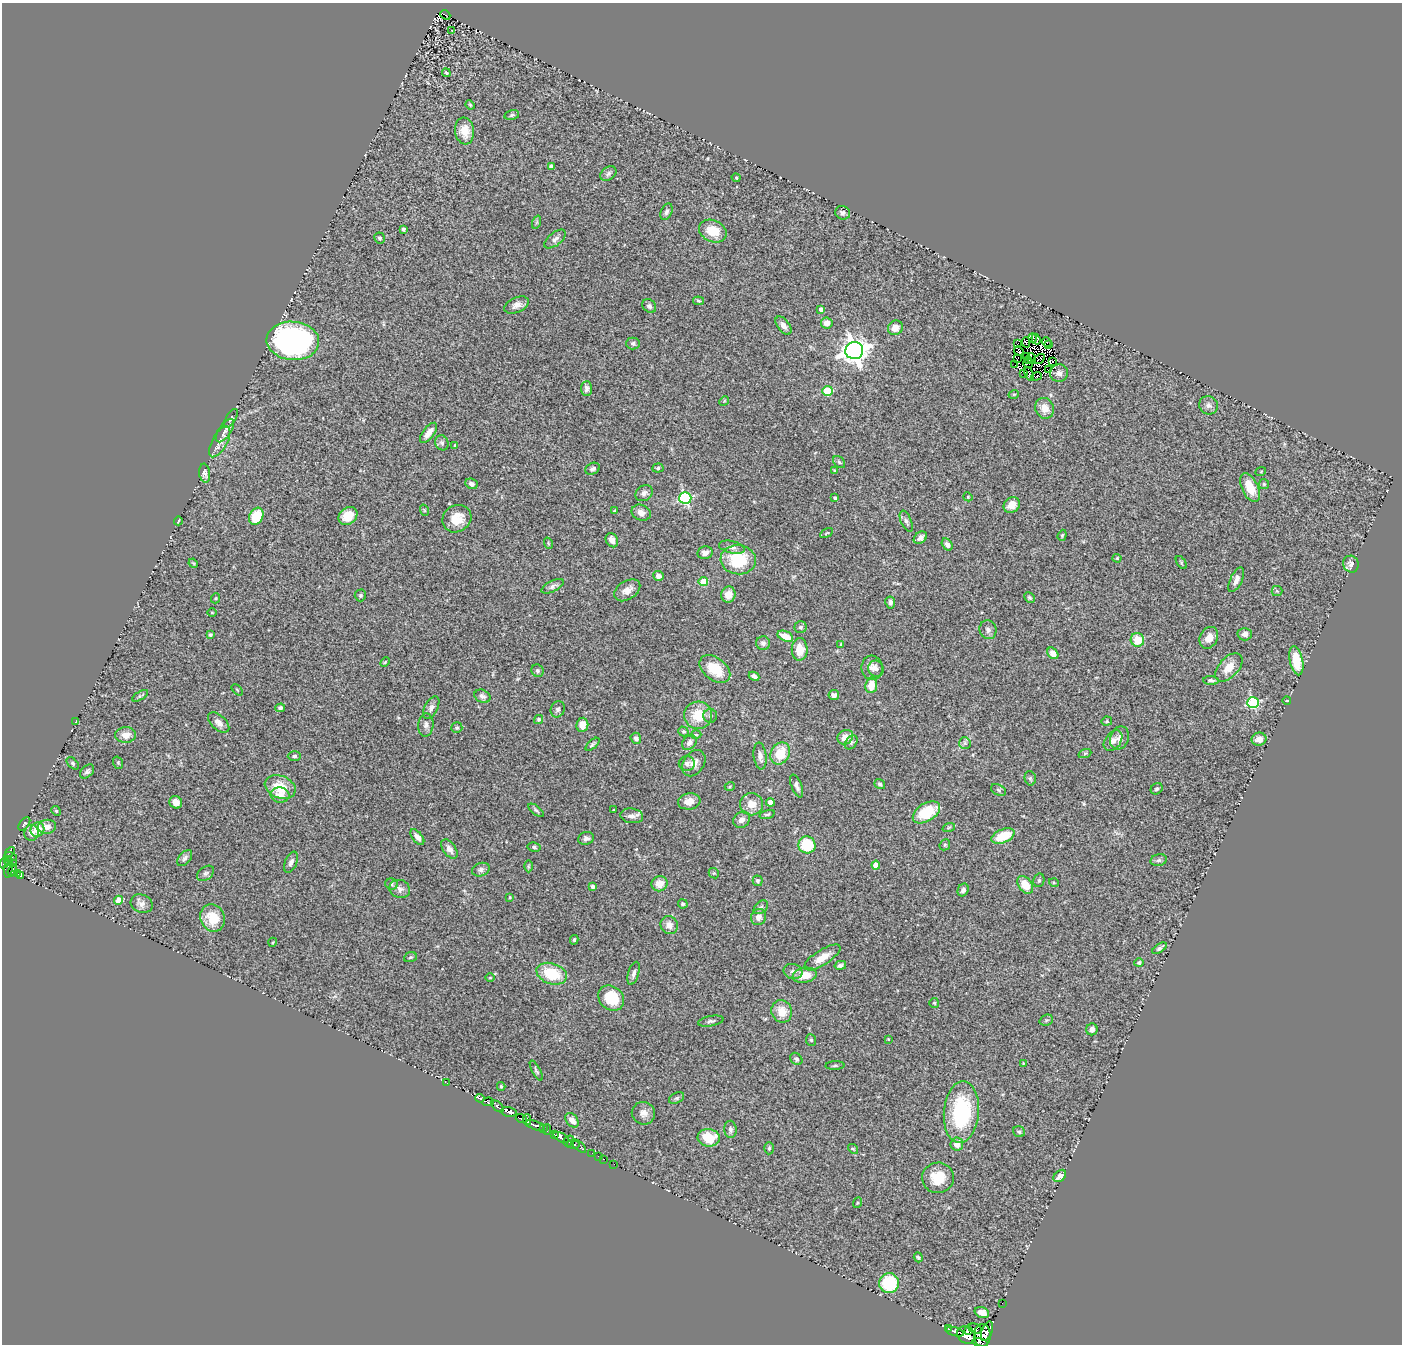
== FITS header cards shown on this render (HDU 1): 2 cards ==
NAXIS1  =                 1400
NAXIS2  =                 1342

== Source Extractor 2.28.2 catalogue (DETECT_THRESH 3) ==
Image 1400 x 1342 px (HDU 1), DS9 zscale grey, 1 PNG px = 1 image px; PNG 1404 x 1346 px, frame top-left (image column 1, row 1342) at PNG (2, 3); each listed source drawn as its Kron ellipse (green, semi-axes under 4 px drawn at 4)
Background 0.469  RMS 0.066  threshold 0.197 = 3 sigma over >= 5 px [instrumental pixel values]
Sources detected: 314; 15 with non-positive FLUX_AUTO (blend fragments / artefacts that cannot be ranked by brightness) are neither listed nor drawn; the other 299 listed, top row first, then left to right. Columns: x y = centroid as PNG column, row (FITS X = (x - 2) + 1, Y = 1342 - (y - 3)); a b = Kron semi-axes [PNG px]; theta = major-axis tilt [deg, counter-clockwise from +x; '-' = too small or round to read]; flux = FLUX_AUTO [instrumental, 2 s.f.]
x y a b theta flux
445 15 5 2 - 23
452 30 3 2 - 4.7
446 73 4 3 - 6.1
470 105 5 4 - 5.7
512 115 7 5 12 8.6
465 131 13 9 -83 65
551 166 4 4 - 13
608 174 9 6 35 11
736 178 4 3 - 3.9
666 212 9 5 67 13
843 213 7 6 - 14
537 222 7 4 71 6.5
403 229 4 4 - 8.8
713 231 14 11 -24 87
380 238 5 5 - 8.9
555 239 13 6 38 19
698 301 5 4 - 6.3
517 305 13 7 24 26
649 306 8 6 -45 12
821 309 4 4 - 21
827 323 6 5 - 31
783 326 10 6 -52 23
895 328 8 7 - 38
1032 338 4 3 - 6.1
1036 339 5 4 - 1.7
293 341 26 19 -5 1100
1026 342 5 2 - 0.27
1047 342 5 2 - 3.9
633 343 7 6 - 11
1018 343 2 2 - 2.4
1049 345 4 2 - 6.6
854 351 9 8 - 4900
1019 351 5 4 - 24
1026 357 3 2 - 2.3
1018 358 2 2 - 4.7
1031 358 5 2 - 1.3
1039 359 6 2 30 6.1
1028 361 2 2 - 2.6
1053 362 3 2 - 8.7
1028 363 5 2 - 2.6
1015 365 3 2 - 0.9
1048 370 2 2 - 1.6
1024 373 2 2 - 3.6
1059 373 9 8 - 20
1029 374 7 3 -63 12
1036 376 5 3 - 14
586 389 7 5 86 15
827 391 5 5 - 250
1014 394 5 3 - 4
724 401 5 4 - 4.6
1208 405 9 9 - 19
1045 408 10 9 - 50
231 418 11 5 60 9.6
225 431 13 6 55 23
428 433 12 5 52 33
220 442 17 7 61 35
442 443 8 6 -63 12
455 445 4 4 - 4.7
839 462 7 5 -45 8.6
658 468 5 4 - 6.6
593 469 8 5 24 13
835 470 4 3 - 5.4
1261 471 5 3 - 3.7
205 473 9 5 -83 13
471 484 6 5 - 16
1264 484 5 5 - 6.2
1250 488 15 8 -64 84
644 493 9 7 38 19
968 497 4 3 - 3.9
685 498 6 6 - 580
835 498 4 3 - 9.7
1012 505 8 7 - 38
424 510 6 3 -72 4.7
615 511 4 4 - 6.6
641 513 10 7 -22 28
256 516 9 6 61 110
348 516 10 8 42 73
457 519 15 13 33 76
178 521 4 2 - 3.5
906 521 11 5 -66 13
827 533 7 2 33 3.8
1062 535 6 4 69 5.6
920 538 7 5 41 17
612 540 7 6 - 27
548 543 6 3 -71 4.7
947 544 6 5 - 17
732 547 13 6 -13 22
705 553 8 6 10 19
1117 558 4 4 - 4.4
738 560 18 14 -5 210
1181 562 7 3 -55 5.8
193 563 5 3 - 4.1
1351 564 8 7 - 19
658 576 5 5 - 23
1236 580 13 6 65 24
703 582 4 4 - 150
553 586 12 5 27 15
627 590 14 9 32 37
1277 591 5 5 - 6.3
360 595 6 6 - 8.3
728 595 8 7 - 42
216 598 5 3 - 4.1
1029 598 6 4 -45 6.5
890 602 6 5 - 13
212 613 5 3 - 3.9
800 627 6 6 - 11
988 630 9 8 - 17
1245 634 7 6 - 20
210 635 4 3 - 9.8
785 636 8 5 -22 62
1209 638 11 8 62 44
1137 640 7 6 - 87
763 643 7 7 - 17
841 644 3 3 - 4.8
800 649 11 8 88 75
1053 653 6 5 - 37
1296 661 15 6 -78 150
385 662 6 3 45 4.5
1229 667 17 10 47 63
872 668 12 10 -83 28
715 669 17 11 -38 110
876 669 8 7 - 14
538 671 6 6 - 10
754 676 5 4 - 14
1211 680 7 4 -4 12
871 685 8 6 83 69
237 690 7 2 -45 3.6
834 695 5 5 - 15
140 696 9 3 30 7.5
482 696 8 6 -23 15
1287 700 4 3 - 3
1253 702 6 5 - 450
280 708 5 4 - 16
431 708 12 6 62 18
558 709 8 7 - 12
698 715 14 13 - 110
710 716 7 7 - 11
539 719 4 4 - 6.5
1107 721 5 4 - 5.4
76 722 3 3 - 4.8
219 723 13 7 -43 23
426 725 11 7 85 20
582 725 7 6 - 46
457 728 5 5 - 7.2
683 731 5 4 - 8.6
126 735 10 8 2 43
696 735 5 3 - 3.9
845 737 8 7 - 44
636 738 6 5 - 14
1119 738 12 9 66 24
1259 739 7 6 - 30
1113 741 11 8 53 32
851 742 8 5 49 11
689 743 8 6 46 19
965 743 6 6 - 11
592 744 8 4 41 8.6
780 753 11 9 59 110
1085 753 6 4 19 6
294 756 7 5 0 10
760 756 13 6 -83 23
73 763 7 4 -45 8.2
118 763 6 4 -70 5.4
694 763 14 10 55 38
687 764 8 7 - 16
87 771 8 5 45 12
1030 778 7 5 -76 8.7
880 784 5 4 - 8.5
730 786 5 3 - 4.3
797 786 12 5 -69 17
280 787 16 11 -21 110
1157 789 6 5 - 8.7
998 790 8 5 -30 8.3
280 795 9 7 -4 38
689 801 11 8 9 41
176 802 7 6 - 28
770 802 4 4 - 48
751 804 11 11 - 53
536 810 9 4 -39 8.1
613 810 3 2 - 2.7
56 811 5 4 - 6.1
926 812 15 9 31 160
767 814 8 4 17 8
632 816 11 7 -7 25
742 820 9 7 42 25
24 824 8 4 52 8.1
47 827 9 7 7 34
949 827 6 4 19 6.9
37 829 7 6 - 57
32 833 8 7 - 20
1003 836 12 6 22 120
417 837 9 5 -52 23
586 838 8 6 14 15
807 845 8 8 - 190
945 845 6 5 - 6.8
534 847 6 4 -11 7.8
449 849 11 6 -55 23
10 852 6 3 50 45
10 857 6 4 -17 48
185 858 9 5 50 13
1159 860 8 6 15 11
8 861 4 3 - 41
291 862 11 6 66 19
4 863 5 3 - 110
13 863 3 3 - 22
876 865 4 4 - 48
528 866 6 4 90 5.3
8 868 10 4 84 93
12 870 6 3 72 66
481 870 9 6 19 14
206 873 9 6 37 12
714 873 6 4 -42 5.3
17 874 4 3 - 81
21 875 4 3 - 58
1039 880 7 5 75 9.4
758 881 5 5 - 11
1054 883 5 3 - 4.2
391 884 6 5 - 9.9
660 884 8 7 - 50
1025 885 10 6 -55 83
593 886 4 3 - 15
400 889 10 9 - 22
963 890 6 5 - 15
510 897 4 3 - 4.3
119 900 4 4 - 43
142 904 11 9 -24 23
683 904 5 4 - 7.4
761 907 8 5 43 11
759 917 8 7 - 25
213 918 14 12 -63 110
669 925 9 8 - 29
574 940 5 3 - 5.8
273 942 4 3 - 4.4
1159 948 8 4 35 11
410 957 6 5 - 7
822 957 21 7 32 61
1139 963 4 4 - 9.6
840 965 6 4 12 11
793 971 9 7 -13 20
634 973 12 5 74 16
552 974 15 10 -18 160
805 975 12 7 10 72
490 978 5 3 - 3.4
611 998 14 11 -40 150
934 1003 5 5 - 5
782 1011 11 10 - 65
1046 1020 7 5 20 7.5
711 1021 13 5 10 14
1092 1029 6 5 - 18
888 1039 3 3 - 4
811 1040 6 5 - 7
796 1059 7 5 -47 12
1023 1063 3 2 - 3.1
835 1066 9 4 1 7.4
536 1071 11 3 -62 8
447 1083 2 2 - 2.9
501 1086 4 3 - 5.7
480 1098 5 3 - 130
677 1098 8 5 26 8.5
488 1102 6 3 4 400
498 1106 7 3 -41 16
509 1112 8 4 -12 610
961 1112 31 17 85 400
643 1113 12 11 - 28
521 1118 5 3 - 69
527 1120 6 3 88 140
572 1120 8 5 -51 30
535 1125 10 3 -22 500
543 1129 3 3 - 61
547 1129 5 2 - 60
730 1129 9 6 -87 14
1019 1132 6 5 - 8.7
555 1135 3 3 - 140
561 1138 8 3 -28 490
709 1138 11 8 -8 110
569 1141 6 5 - 420
573 1144 6 3 -7 95
957 1144 6 6 - 36
579 1146 9 3 -40 82
769 1148 6 5 - 7.3
853 1149 5 4 - 5.6
592 1153 2 2 - 12
598 1156 2 2 - 17
603 1159 2 2 - 3.8
614 1164 2 2 - 5.6
1060 1176 7 5 43 39
938 1178 16 15 - 100
857 1203 5 3 - 4.2
918 1257 5 3 - 6
889 1283 10 10 - 240
1002 1303 2 2 - 3.7
982 1312 7 5 -19 30
948 1329 3 2 - 130
975 1329 7 5 -24 110
969 1330 3 2 - 170
987 1331 10 5 69 690
955 1332 9 3 -15 230
966 1335 10 8 -36 770
982 1335 11 8 89 1900
980 1343 8 3 -11 480
At the frame edge (FLAGS 8, measured only in part): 1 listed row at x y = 980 1343
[15 non-positive-flux detections neither listed nor drawn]